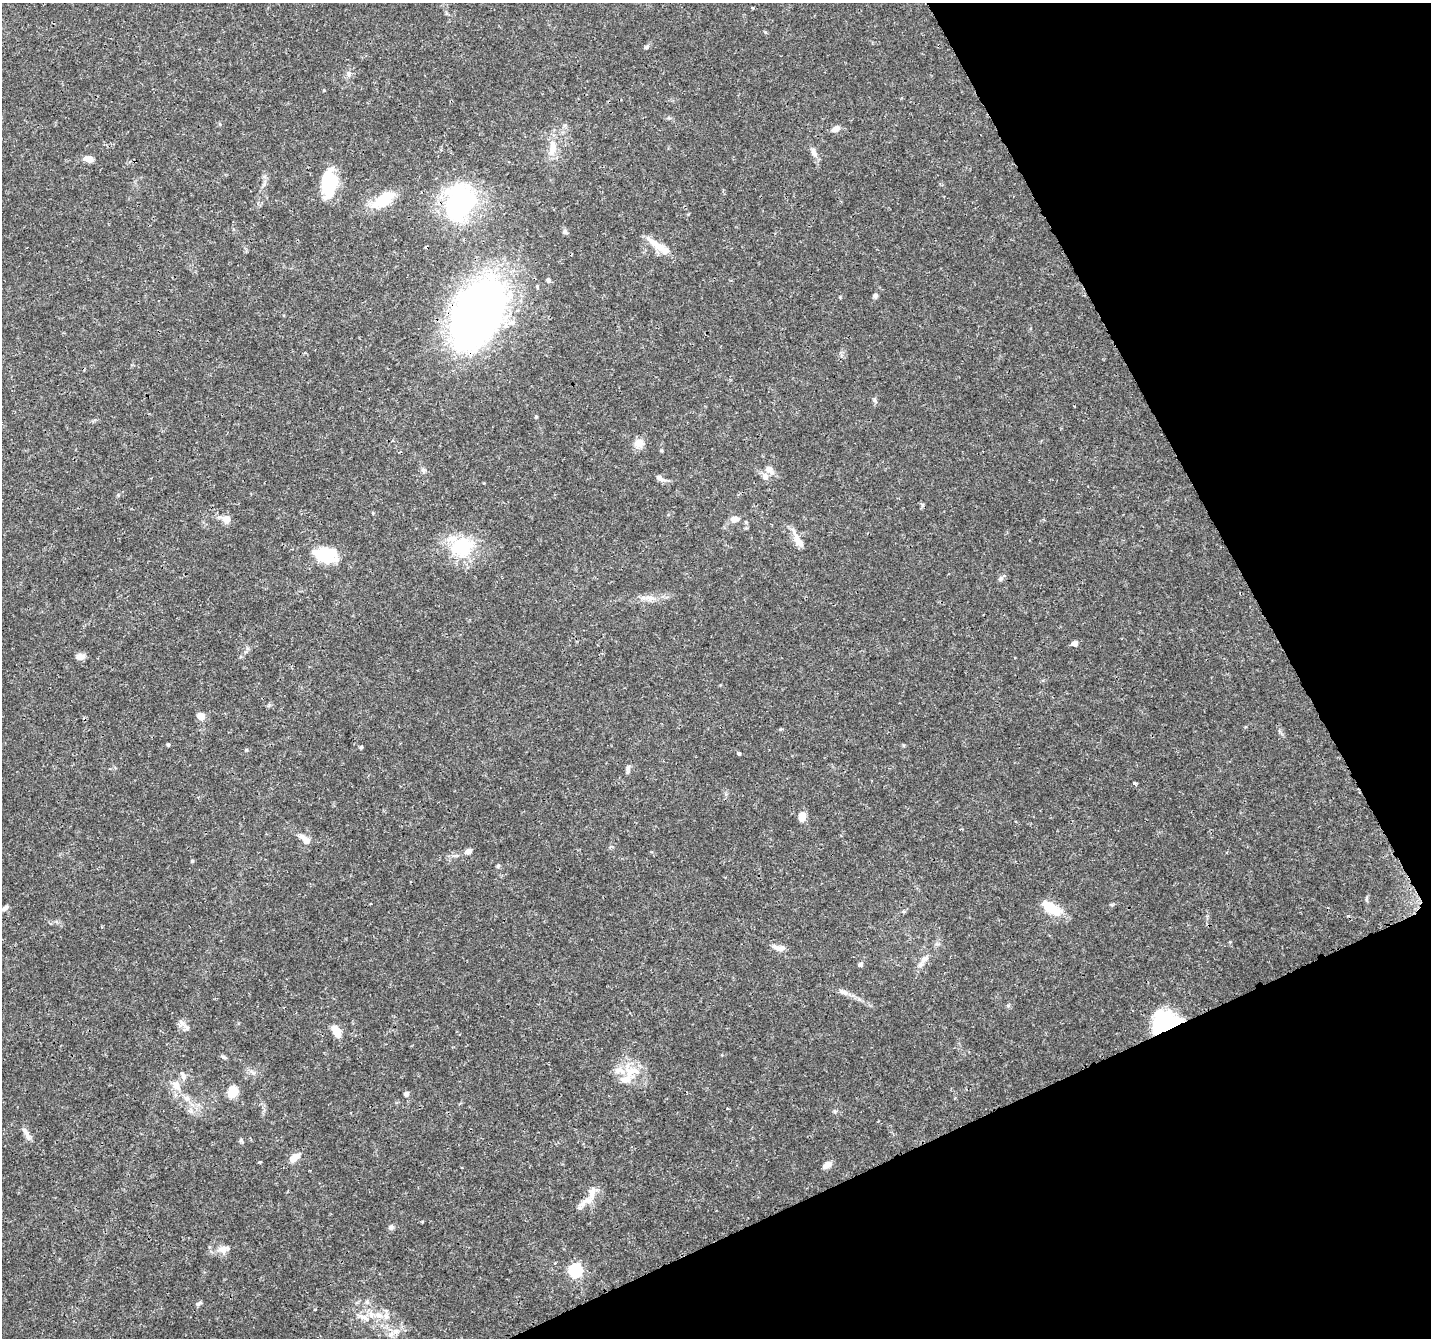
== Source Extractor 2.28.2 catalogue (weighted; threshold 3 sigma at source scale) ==
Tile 12 of 4 x 4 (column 4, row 3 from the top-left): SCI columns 4293-5721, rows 1436-2771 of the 5728 x 5603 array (HDU 1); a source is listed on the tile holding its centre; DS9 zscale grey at full resolution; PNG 1433 x 1340 px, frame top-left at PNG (2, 3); no overlay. Shown black and unused: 23% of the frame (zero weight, under 3 of 4 exposures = <1% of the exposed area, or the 3 px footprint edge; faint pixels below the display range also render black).
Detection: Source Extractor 2.28.2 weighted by HDU 2 'WHT'; one run over the whole footprint, this tile lists its part. Background 0.0255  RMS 0.0019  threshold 0.00867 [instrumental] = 3 sigma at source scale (4.5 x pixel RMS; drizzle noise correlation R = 1.50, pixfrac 1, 0.0396/0.0396 arcsec/px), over >= 5 px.
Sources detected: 84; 4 inside a brighter object's white glare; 1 cosmic-ray / hot-pixel residue — not listed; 7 inside a brighter listed object's ellipse — not listed separately; the other 72 listed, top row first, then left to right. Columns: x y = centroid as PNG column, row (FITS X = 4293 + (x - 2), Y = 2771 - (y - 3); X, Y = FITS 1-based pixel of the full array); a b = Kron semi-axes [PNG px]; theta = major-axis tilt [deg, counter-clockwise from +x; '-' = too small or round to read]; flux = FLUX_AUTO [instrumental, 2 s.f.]
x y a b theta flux
646 47 7 5 31 0.39
349 74 8 5 72 0.54
324 90 4 3 - 0.17
836 129 12 6 25 1
553 148 26 10 82 3
814 153 15 7 -68 1.2
88 159 13 7 -14 1.4
328 184 30 17 85 8.8
384 199 26 11 37 8
459 203 36 27 69 32
564 231 7 5 88 0.45
657 245 34 9 -36 3.2
548 280 6 5 - 0.44
875 296 7 5 -87 0.46
478 309 60 39 60 120
639 443 12 11 - 1.8
661 451 5 3 - 0.19
423 470 8 6 -21 0.42
769 470 14 8 -37 1.3
765 476 10 8 -56 1
660 478 13 6 -39 0.8
118 495 5 4 - 0.21
226 519 11 10 - 1.3
734 519 10 7 9 1.2
798 541 22 9 -59 2.1
462 547 32 28 15 10
322 553 36 17 -9 5.9
1001 578 7 4 19 0.38
649 598 14 6 -9 1.3
1075 643 5 5 - 1.3
80 656 10 8 5 0.99
201 716 7 6 - 2
168 745 4 4 - 0.31
361 747 4 3 - 0.32
739 753 3 3 - 0.86
628 767 11 5 72 0.55
1134 783 3 3 - 0.96
802 816 10 8 83 1.7
306 840 17 8 -43 1.4
468 851 9 6 16 0.72
498 866 6 5 - 0.29
1367 899 8 4 81 0.3
5 908 14 5 38 0.7
1051 908 27 11 -36 4.4
1230 942 4 3 - 0.15
779 948 16 7 -8 1.3
925 959 12 7 41 1.1
860 964 5 5 - 0.51
843 992 16 6 -26 1.1
181 1023 11 8 -77 0.98
1168 1025 26 20 -26 21
337 1031 11 7 -58 2.9
223 1057 7 5 -26 0.38
631 1071 24 17 -35 4.9
182 1074 9 6 -79 0.63
177 1085 15 9 -63 1.9
233 1092 11 8 78 3.6
406 1094 5 5 - 0.69
835 1111 6 4 19 0.27
26 1134 20 6 -62 1.1
241 1140 6 5 - 0.34
294 1158 13 7 35 2.1
827 1165 11 6 33 1.1
592 1193 19 9 79 1.9
582 1203 13 7 43 1.1
391 1227 6 6 - 0.43
223 1249 19 10 11 1.7
575 1270 6 6 - 29
199 1303 10 4 32 0.39
379 1315 11 7 -14 1.5
363 1317 23 6 -24 1.8
396 1331 8 7 - 0.87
Overlapping masked pixels (flux is a lower limit): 2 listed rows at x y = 478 309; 1168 1025
Isophote crosses this tile's border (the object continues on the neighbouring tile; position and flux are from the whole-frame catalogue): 1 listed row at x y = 5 908
Unlisted compact peaks at least as high as the median listed source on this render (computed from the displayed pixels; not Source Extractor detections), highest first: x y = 192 861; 246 750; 874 400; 765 32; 536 417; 259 1162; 903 745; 315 1309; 840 297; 422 1222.